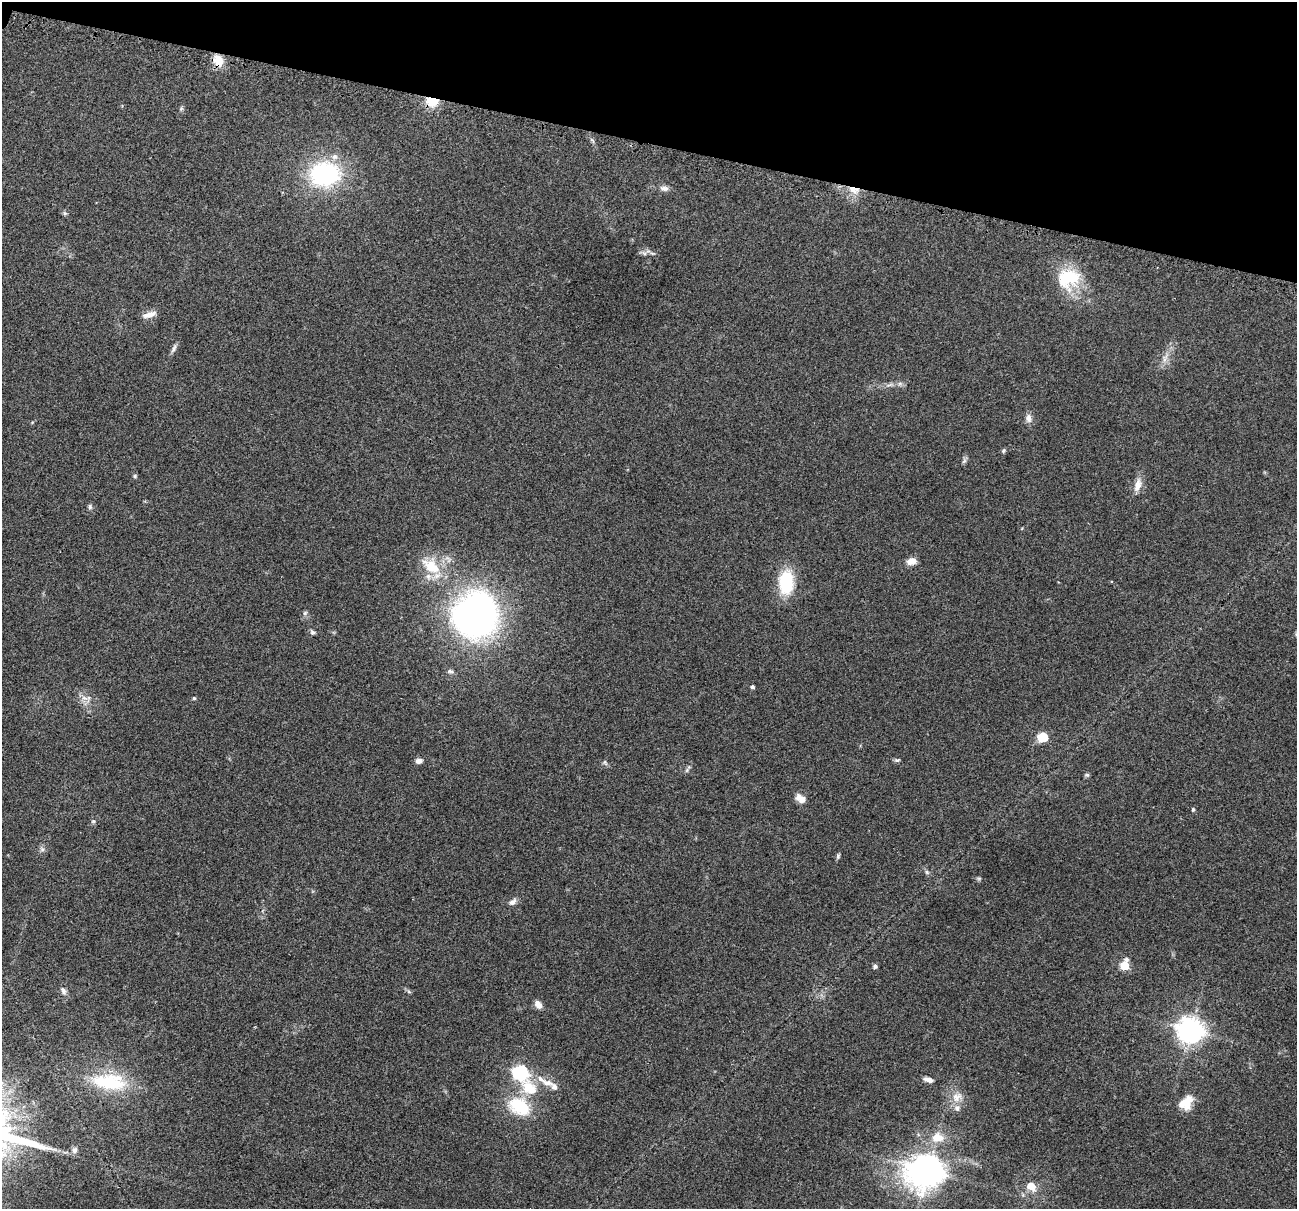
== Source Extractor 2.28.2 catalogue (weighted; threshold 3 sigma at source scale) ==
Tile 2 of 4 x 4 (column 2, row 1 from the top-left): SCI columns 1326-2620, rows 3775-4981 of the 5241 x 5259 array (HDU 1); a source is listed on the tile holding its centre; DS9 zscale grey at full resolution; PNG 1299 x 1211 px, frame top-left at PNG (2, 2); no overlay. Shown black and unused: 12% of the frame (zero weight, under 3 of 4 exposures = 3% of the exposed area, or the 3 px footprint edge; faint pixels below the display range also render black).
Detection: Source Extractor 2.28.2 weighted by HDU 2 'WHT'; one run over the whole footprint, this tile lists its part. Background 0.054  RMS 0.0056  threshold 0.0252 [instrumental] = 3 sigma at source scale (4.5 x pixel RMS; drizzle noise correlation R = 1.50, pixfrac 1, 0.05/0.05 arcsec/px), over >= 5 px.
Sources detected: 68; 1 cosmic-ray / hot-pixel residue — not listed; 6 inside a brighter listed object's ellipse — not listed separately; the other 61 listed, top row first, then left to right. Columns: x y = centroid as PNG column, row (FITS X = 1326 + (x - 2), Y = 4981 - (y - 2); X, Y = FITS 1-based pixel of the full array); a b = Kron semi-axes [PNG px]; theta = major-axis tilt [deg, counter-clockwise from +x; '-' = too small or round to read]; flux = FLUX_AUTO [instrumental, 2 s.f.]
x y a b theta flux
218 60 14 11 -67 8.9
432 101 12 9 -5 13
181 108 7 5 70 0.98
324 174 28 21 4 76
664 188 12 7 0 2.6
854 190 16 9 -17 6.8
65 213 7 5 -21 1
648 251 9 7 14 2.2
1068 278 31 28 16 28
149 314 17 7 18 4.4
174 348 14 5 65 1.9
1165 358 19 6 70 4.4
890 385 15 4 12 2.7
1028 418 11 8 -88 3
1003 451 6 5 - 0.84
964 461 9 5 63 1.3
135 476 5 5 - 0.86
1138 485 19 9 75 5.5
90 507 8 6 90 1.2
911 561 10 7 15 5
431 566 31 18 -38 19
786 582 23 14 -90 31
305 613 6 6 - 1.2
475 614 38 36 52 250
313 632 7 6 - 1.3
450 671 9 5 -7 1.4
752 687 4 4 - 1.3
84 698 19 8 -36 4.5
194 698 4 4 - 0.75
1043 737 11 9 15 11
897 760 8 5 0 1
419 761 8 6 11 2.8
605 763 8 6 -58 1.2
688 769 14 4 54 1.2
1087 775 7 5 1 0.92
802 800 12 10 36 3.2
1193 809 6 4 75 0.77
93 821 6 6 - 0.97
42 849 8 6 -88 1.7
838 856 7 4 82 1.2
927 872 7 5 -47 1.1
979 878 6 4 0 0.87
512 902 11 7 32 2.5
1124 965 5 5 - 23
875 966 5 5 - 1.3
63 991 12 7 -70 2.3
409 991 7 5 -30 0.95
538 1004 11 7 -53 3.3
1190 1030 9 8 - 600
520 1072 7 6 - 110
928 1079 10 5 -13 3
109 1082 45 20 -6 37
554 1087 10 8 -51 2.8
529 1088 31 21 -47 22
957 1097 16 13 25 6.9
1186 1103 18 13 53 9.6
519 1106 28 20 -31 27
938 1138 17 13 3 10
74 1150 8 7 - 2.2
927 1171 13 11 10 770
1031 1186 7 6 - 10
Overlapping masked pixels (flux is a lower limit): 3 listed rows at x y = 218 60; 432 101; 854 190